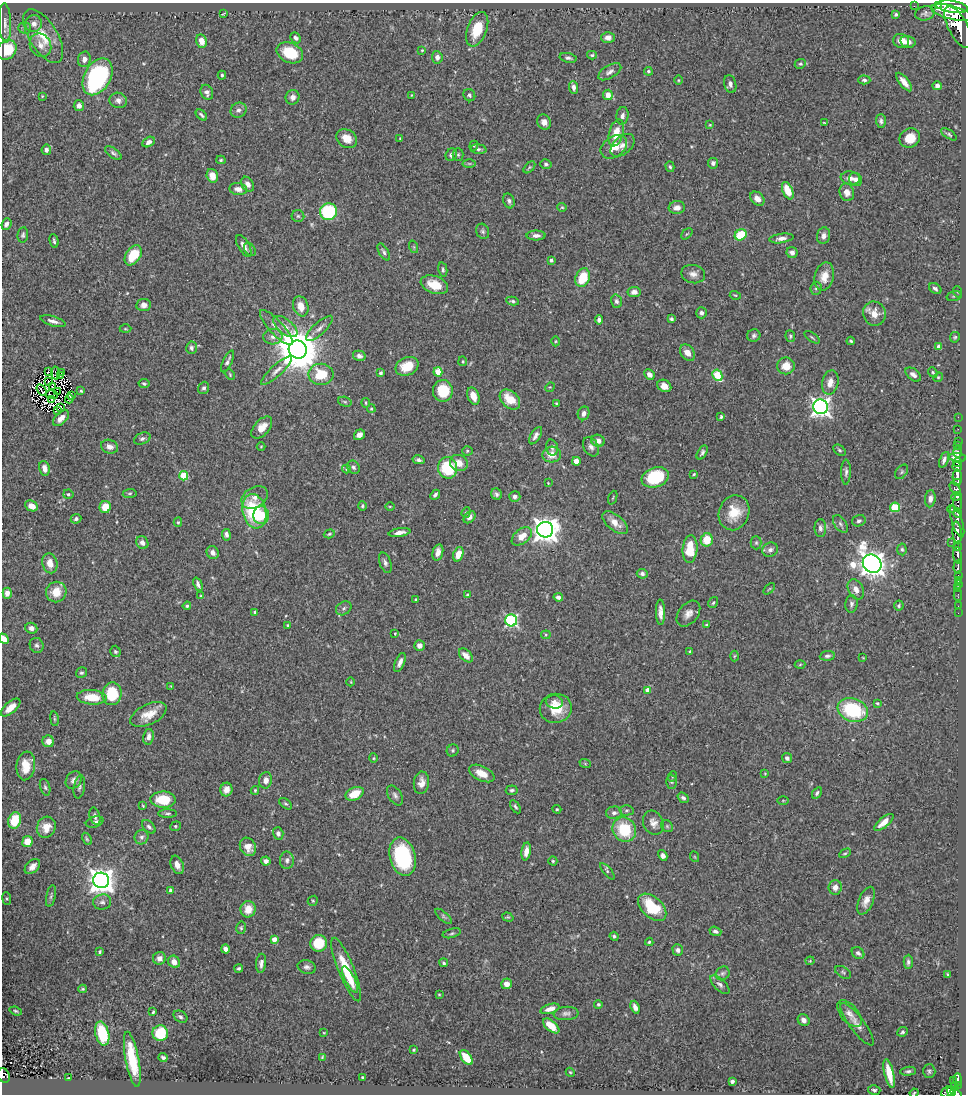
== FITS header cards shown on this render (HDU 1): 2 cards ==
NAXIS1  =                  964
NAXIS2  =                 1092

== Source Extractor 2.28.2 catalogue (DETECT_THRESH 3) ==
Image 964 x 1092 px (HDU 1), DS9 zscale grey, 1 PNG px = 1 image px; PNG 968 x 1096 px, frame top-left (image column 1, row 1092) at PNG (2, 3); each listed source drawn as its Kron ellipse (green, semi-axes under 4 px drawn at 4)
Background 0.692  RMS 0.026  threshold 0.0766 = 3 sigma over >= 5 px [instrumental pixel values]
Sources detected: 468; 7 with non-positive FLUX_AUTO (blend fragments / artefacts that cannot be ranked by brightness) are neither listed nor drawn; the other 461 listed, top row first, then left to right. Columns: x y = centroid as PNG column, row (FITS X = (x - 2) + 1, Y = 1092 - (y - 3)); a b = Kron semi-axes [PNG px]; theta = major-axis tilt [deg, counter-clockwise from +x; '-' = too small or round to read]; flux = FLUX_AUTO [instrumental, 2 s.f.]
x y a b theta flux
938 5 2 2 - 15000
914 6 2 2 - 7.2
952 7 16 5 -8 2700
925 13 10 7 13 5.4
952 13 21 7 -14 4000
223 14 3 2 - 1.3
896 14 4 3 - 2.6
5 23 20 6 -88 10
34 24 8 8 - 11
958 27 23 9 -62 3800
25 28 6 5 - 3.5
477 29 18 9 69 45
43 36 30 14 -58 43
608 37 7 5 -1 9.8
296 38 6 4 -44 5.2
201 41 7 5 -79 15
901 41 8 7 - 17
908 42 8 6 -13 10
40 45 12 10 -60 13
7 50 10 9 - 62
422 50 3 2 - 1.5
290 53 14 10 -24 57
592 55 5 4 - 2.3
437 57 6 5 - 7.6
568 58 9 4 -12 4.4
84 59 8 6 76 8.6
800 64 6 4 26 2.6
648 71 4 4 - 2.7
610 72 13 6 31 7.1
222 75 4 3 - 2.9
98 77 20 13 61 280
678 80 5 3 - 1.4
864 80 6 4 -2 3.6
904 82 11 4 -52 12
730 84 9 6 -76 6.1
937 86 5 4 - 7
574 87 6 4 -86 7.4
207 92 8 6 -65 6.4
411 95 3 2 - 1.2
469 95 6 5 - 4.9
608 95 5 5 - 15
42 96 3 3 - 1.6
293 97 7 7 - 6.8
118 100 8 7 - 8.2
79 106 5 5 - 8.4
238 110 8 7 - 6.6
201 115 7 3 -43 3.5
622 116 9 6 81 6.5
881 121 7 5 -89 4.4
544 122 8 6 -54 11
824 123 3 2 - 1.6
710 125 3 3 - 1.6
616 133 14 7 75 25
949 134 9 4 -32 3
400 138 3 2 - 1.4
910 138 10 9 - 27
347 139 11 8 -36 20
148 142 6 4 31 6.5
622 145 14 8 42 13
474 146 5 4 - 2.2
614 147 14 10 35 24
478 149 8 4 -5 3.7
46 150 5 4 - 5.2
113 153 10 4 -36 4.3
451 155 6 5 - 6.3
458 155 6 5 - 2.9
221 160 4 4 - 2.4
469 163 6 4 -1 2.6
713 163 5 5 - 4.9
546 164 5 5 - 4
529 167 7 4 46 2.4
670 167 5 4 - 3
212 176 7 5 -74 18
850 178 10 6 -7 9.1
855 179 7 6 - 7.3
248 184 8 6 -57 8.9
238 189 9 6 -6 10
788 191 9 5 -66 29
847 192 9 7 -76 11
757 199 8 6 -44 11
509 201 7 5 -69 4.7
562 207 4 4 - 1.9
677 208 8 6 5 11
328 212 9 8 - 120
298 216 6 6 - 3.2
6 224 6 5 - 7.5
483 231 8 6 -64 4
687 234 7 2 45 1.8
23 235 8 5 83 3.5
741 235 6 5 - 51
536 236 9 5 0 7.1
824 236 8 6 79 8.2
781 238 12 4 8 8.3
54 241 7 3 -77 3.3
244 246 12 5 -60 11
414 247 6 4 -71 2
250 249 7 5 -51 3.3
384 252 9 4 -61 4.1
792 252 5 5 - 7.3
133 255 11 7 55 54
551 260 4 3 - 5.9
443 270 7 4 -78 3.2
693 274 12 9 -12 10
824 276 14 9 77 20
583 278 9 7 69 54
434 285 14 8 -19 33
816 288 6 5 - 3.7
935 289 7 5 -37 5.1
634 292 6 5 - 9.1
958 292 5 3 - 1.8
735 295 5 3 - 2
954 296 8 4 14 2.9
513 301 6 4 -9 3.2
616 301 7 5 -74 5.3
144 305 7 6 - 8
301 306 10 7 -71 20
701 313 5 5 - 5.3
874 314 12 11 - 20
671 319 4 4 - 3.3
599 320 4 4 - 7.2
53 321 13 4 -16 7.9
285 327 14 7 -39 12
276 328 23 7 -47 17
319 328 17 6 43 10
125 329 6 3 0 1.6
754 336 6 6 - 4.5
790 336 6 4 -81 2.7
273 337 9 7 1 9.5
812 337 9 3 -37 2.2
955 337 5 5 - 2.4
555 341 5 3 - 1.7
851 341 4 3 - 2.4
939 347 4 4 - 14
191 348 6 5 - 4.6
298 349 9 8 - 7300
687 353 9 6 -50 15
359 356 6 5 - 5.8
228 361 12 4 64 5.8
463 361 5 2 - 1.5
407 366 12 9 24 34
786 366 9 8 - 23
48 371 3 2 - 4.6
277 371 20 5 42 12
438 372 4 4 - 42
933 372 5 3 - 2.2
56 373 7 2 -81 1.4
61 373 2 2 - 0.67
381 373 3 3 - 3.9
321 374 12 10 -1 51
230 375 6 3 -65 2
649 375 5 4 - 11
717 375 6 5 - 90
913 375 9 5 -37 7.3
60 376 2 2 - 1.8
938 377 5 4 - 2.2
49 381 3 2 - 1.5
830 382 12 8 78 13
144 383 5 4 - 3.5
664 386 7 5 -32 12
52 387 2 2 - 1.8
550 387 5 4 - 1.8
204 388 6 5 - 4.1
41 390 6 2 -58 0.72
57 391 4 2 - 1.7
81 391 4 4 - 2.1
443 391 11 10 - 52
52 395 6 2 -8 1.3
71 395 3 2 - 3.2
473 396 9 5 -68 18
52 399 2 2 - 1.6
69 399 4 4 - 2.9
510 400 12 8 -42 40
345 402 7 4 -18 2.9
366 403 5 3 - 1.8
556 403 3 3 - 1.7
60 407 2 2 - 1.4
820 407 7 7 - 900
371 409 4 3 - 1.9
57 410 4 3 - 1.9
584 413 7 5 69 8
721 417 3 3 - 2.6
958 417 2 2 - 8.5
61 418 10 5 44 11
262 428 13 7 48 20
958 429 2 2 - 11
359 435 6 5 - 9.4
536 436 10 5 59 6.3
142 439 8 5 21 4.7
598 441 7 6 - 10
958 442 3 2 - 29
261 446 4 3 - 1.3
958 446 2 2 - 10
110 447 9 6 -19 9.7
552 447 8 5 -75 4.3
591 447 10 7 -60 8.4
840 450 7 5 -39 3.3
467 451 5 4 - 2.5
702 452 8 4 57 4.5
957 452 6 3 -89 71
552 455 9 8 - 20
957 457 8 4 -5 77
419 460 6 4 -12 4.1
944 460 8 4 68 5.8
576 461 4 4 - 27
957 462 4 3 - 350
459 463 9 8 - 19
353 467 7 6 - 4.4
957 467 5 4 - 630
44 468 7 5 -78 12
448 468 10 9 - 83
346 469 4 4 - 2
846 472 12 5 89 6
902 472 8 5 52 3.3
694 474 3 3 - 1.8
184 476 4 4 - 61
655 477 14 10 19 96
957 477 7 4 -88 740
958 482 3 3 - 190
548 483 2 2 - 1.1
955 489 7 4 -50 370
130 493 7 4 6 2.6
68 494 5 4 - 2.7
497 494 6 5 - 4.3
435 495 5 3 - 3.8
515 496 6 5 - 6.6
956 496 5 3 - 230
255 498 14 10 32 14
613 498 7 2 69 1.6
930 499 8 5 85 7.6
958 503 9 4 88 330
32 506 7 5 -24 12
362 506 4 4 - 2.8
390 506 5 3 - 1.5
105 507 6 5 - 27
895 507 5 4 - 69
952 509 4 4 - 130
254 511 17 11 -75 130
466 512 5 4 - 2.2
734 513 18 15 70 37
958 513 4 3 - 320
261 515 9 8 - 37
470 517 7 5 48 7.1
76 519 5 4 - 4.6
859 521 7 5 19 4
957 521 17 5 -73 500
178 522 4 4 - 2
615 523 15 8 -40 20
840 524 10 6 -53 5.1
820 528 9 6 -89 6.7
545 530 8 8 - 1800
399 533 11 4 10 10
957 533 11 4 -85 1900
329 534 6 4 18 2.5
226 535 6 4 -81 5.1
522 536 11 7 38 21
707 540 7 6 - 39
951 542 2 2 - 26
142 543 7 5 -55 7.8
756 543 6 5 - 3.1
958 546 4 3 - 360
690 549 13 7 85 50
902 549 6 4 -85 3.2
770 550 8 7 - 6.1
213 552 6 6 - 9.5
438 552 8 5 73 11
458 554 7 5 70 25
958 555 8 3 -84 820
50 563 10 7 -76 17
385 563 10 5 -71 5.9
872 564 10 8 -40 2000
958 567 7 3 86 220
642 574 5 5 - 5.3
958 575 3 2 - 72
958 581 3 2 - 10
198 584 7 4 -67 5.9
958 585 3 2 - 21
769 589 7 3 45 1.8
856 589 11 7 -64 15
958 589 2 2 - 7.2
56 592 10 10 - 29
7 593 5 4 - 11
467 594 4 3 - 1.6
958 595 6 2 90 13
201 596 3 3 - 2.1
558 597 5 4 - 6.3
416 599 3 2 - 1.4
713 603 6 4 57 2.7
851 604 8 6 85 5.2
187 606 4 4 - 2.5
899 606 5 4 - 3
958 606 2 2 - 6.5
344 608 8 6 34 4.7
255 612 3 3 - 2.3
660 612 13 4 -88 10
958 613 2 2 - 2.6
688 614 14 9 51 13
511 620 6 6 - 290
288 625 4 3 - 2.2
706 625 3 3 - 1.9
31 628 6 5 - 7
395 634 3 2 - 1.6
546 635 4 4 - 1.8
4 639 6 4 -47 15
37 645 7 7 - 4.6
419 646 5 5 - 8.7
115 651 6 5 - 3.3
690 651 3 3 - 1.9
466 655 8 5 -44 14
734 656 5 3 - 1.7
827 656 7 5 6 4.5
863 658 4 2 - 1.1
400 662 10 4 66 8.4
800 665 5 3 - 1.7
81 673 6 5 - 3.1
351 682 4 3 - 1.2
171 686 3 3 - 1.3
648 690 4 4 - 23
112 694 11 9 84 72
92 697 15 7 -4 31
554 702 8 6 -9 8.7
877 703 4 3 - 1.9
10 708 12 5 41 18
556 708 16 14 10 41
853 710 15 11 -20 120
148 714 19 10 26 26
54 719 7 3 -82 2.4
148 737 8 5 79 7.7
48 741 6 6 - 13
453 750 6 5 - 3.5
373 758 4 4 - 1.9
787 758 5 4 - 4.3
585 763 6 3 -20 1.9
26 766 14 9 83 28
482 773 14 7 -26 20
765 773 3 3 - 1.3
673 776 5 3 - 1.6
74 780 9 7 53 8
266 780 8 6 80 9.6
671 782 7 5 -89 3.5
421 783 11 7 82 13
45 787 8 5 -74 3.5
79 787 11 5 80 4.7
226 790 7 6 - 12
255 790 4 3 - 2
512 790 6 5 - 3.3
817 793 6 4 57 4
355 794 9 6 25 31
395 795 11 6 -58 5.9
683 798 6 4 -38 4.7
163 800 12 8 -2 55
783 800 6 4 0 1.6
286 804 7 4 -36 2.9
143 806 3 3 - 1.6
515 807 7 4 -59 3.1
557 809 4 4 - 2.1
627 810 7 5 2 3.5
614 813 8 6 5 5.4
168 814 9 4 -1 3.4
95 816 9 5 -74 4.5
15 820 8 6 73 49
95 822 9 5 17 5.4
884 822 12 5 40 17
653 823 12 10 -63 11
175 826 5 4 - 2.5
667 826 6 5 - 2.9
46 827 11 9 65 21
149 827 8 5 -45 4.5
624 830 13 11 -56 71
278 833 6 5 - 5.6
142 837 7 6 - 5.5
87 839 7 4 -61 2.6
27 842 5 5 - 25
248 847 9 7 -62 16
526 851 9 4 80 13
845 853 6 4 27 2.5
663 855 6 4 -59 6.1
403 857 19 12 -76 140
695 857 5 3 - 1.6
287 860 8 7 - 6.3
266 861 5 4 - 6.4
553 861 4 4 - 2.4
177 865 9 6 -68 11
32 867 9 6 45 11
607 871 10 4 -50 3.2
101 880 8 7 - 1900
835 887 7 6 - 11
171 890 4 4 - 4.2
51 896 11 4 79 4.3
7 899 6 4 -83 2.6
313 901 5 5 - 2.3
866 901 15 7 67 13
102 902 9 7 9 6.6
652 907 17 10 -42 77
248 909 8 7 - 22
443 916 10 4 -41 3.5
508 917 6 4 -18 2.2
241 928 6 4 77 2.7
715 931 6 4 -18 5.7
452 933 9 4 15 3.3
614 936 4 4 - 3.5
274 939 4 4 - 15
649 942 4 4 - 2.5
319 943 8 8 - 51
225 949 4 4 - 8.6
678 950 6 5 - 5.6
100 952 3 3 - 2.7
858 953 7 5 -41 5.1
159 958 6 6 - 11
810 961 4 4 - 1.7
174 962 6 5 - 13
908 962 7 4 87 4.5
261 963 9 5 85 7.6
444 963 4 3 - 3.1
307 967 9 6 -13 6.1
239 968 4 3 - 3.3
346 970 34 8 -68 60
843 972 9 5 -32 3.4
723 973 7 6 - 4.4
948 975 4 3 - 2.1
350 980 14 5 -63 12
506 984 5 5 - 11
720 984 12 5 -45 6.1
83 989 4 3 - 2
439 994 3 3 - 1.5
598 1004 4 4 - 2.5
635 1007 7 4 -70 7.8
550 1009 10 4 17 12
16 1011 6 4 -20 2.6
153 1012 3 3 - 2.1
566 1013 12 6 5 6.3
849 1014 16 8 -50 12
180 1017 7 5 -33 4.1
804 1020 6 5 - 9.5
857 1024 26 7 -53 15
551 1026 10 5 -40 22
902 1032 5 4 - 3.3
160 1033 8 8 - 60
324 1033 3 2 - 1.1
102 1034 12 6 -77 77
414 1050 3 2 - 1.7
322 1057 3 2 - 1.4
163 1058 4 3 - 3.5
466 1058 8 5 -52 40
132 1059 28 6 -79 55
908 1071 8 4 5 3.7
929 1071 7 6 - 3.6
570 1072 5 3 - 1.7
889 1073 15 4 -77 32
4 1075 8 6 -60 170
363 1077 3 2 - 2
68 1078 3 2 - 1.2
953 1080 2 2 - 9.5
958 1080 6 3 88 250
732 1081 4 3 - 7.5
958 1086 3 2 - 53
954 1087 4 3 - 47
874 1090 6 4 -13 3.9
952 1091 5 2 - 180
947 1092 7 5 26 390
914 1093 5 3 - 1.7
956 1093 6 4 -38 320
At the frame edge (FLAGS 8, measured only in part): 4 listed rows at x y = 4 639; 4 1075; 914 1093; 956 1093
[7 non-positive-flux detections neither listed nor drawn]